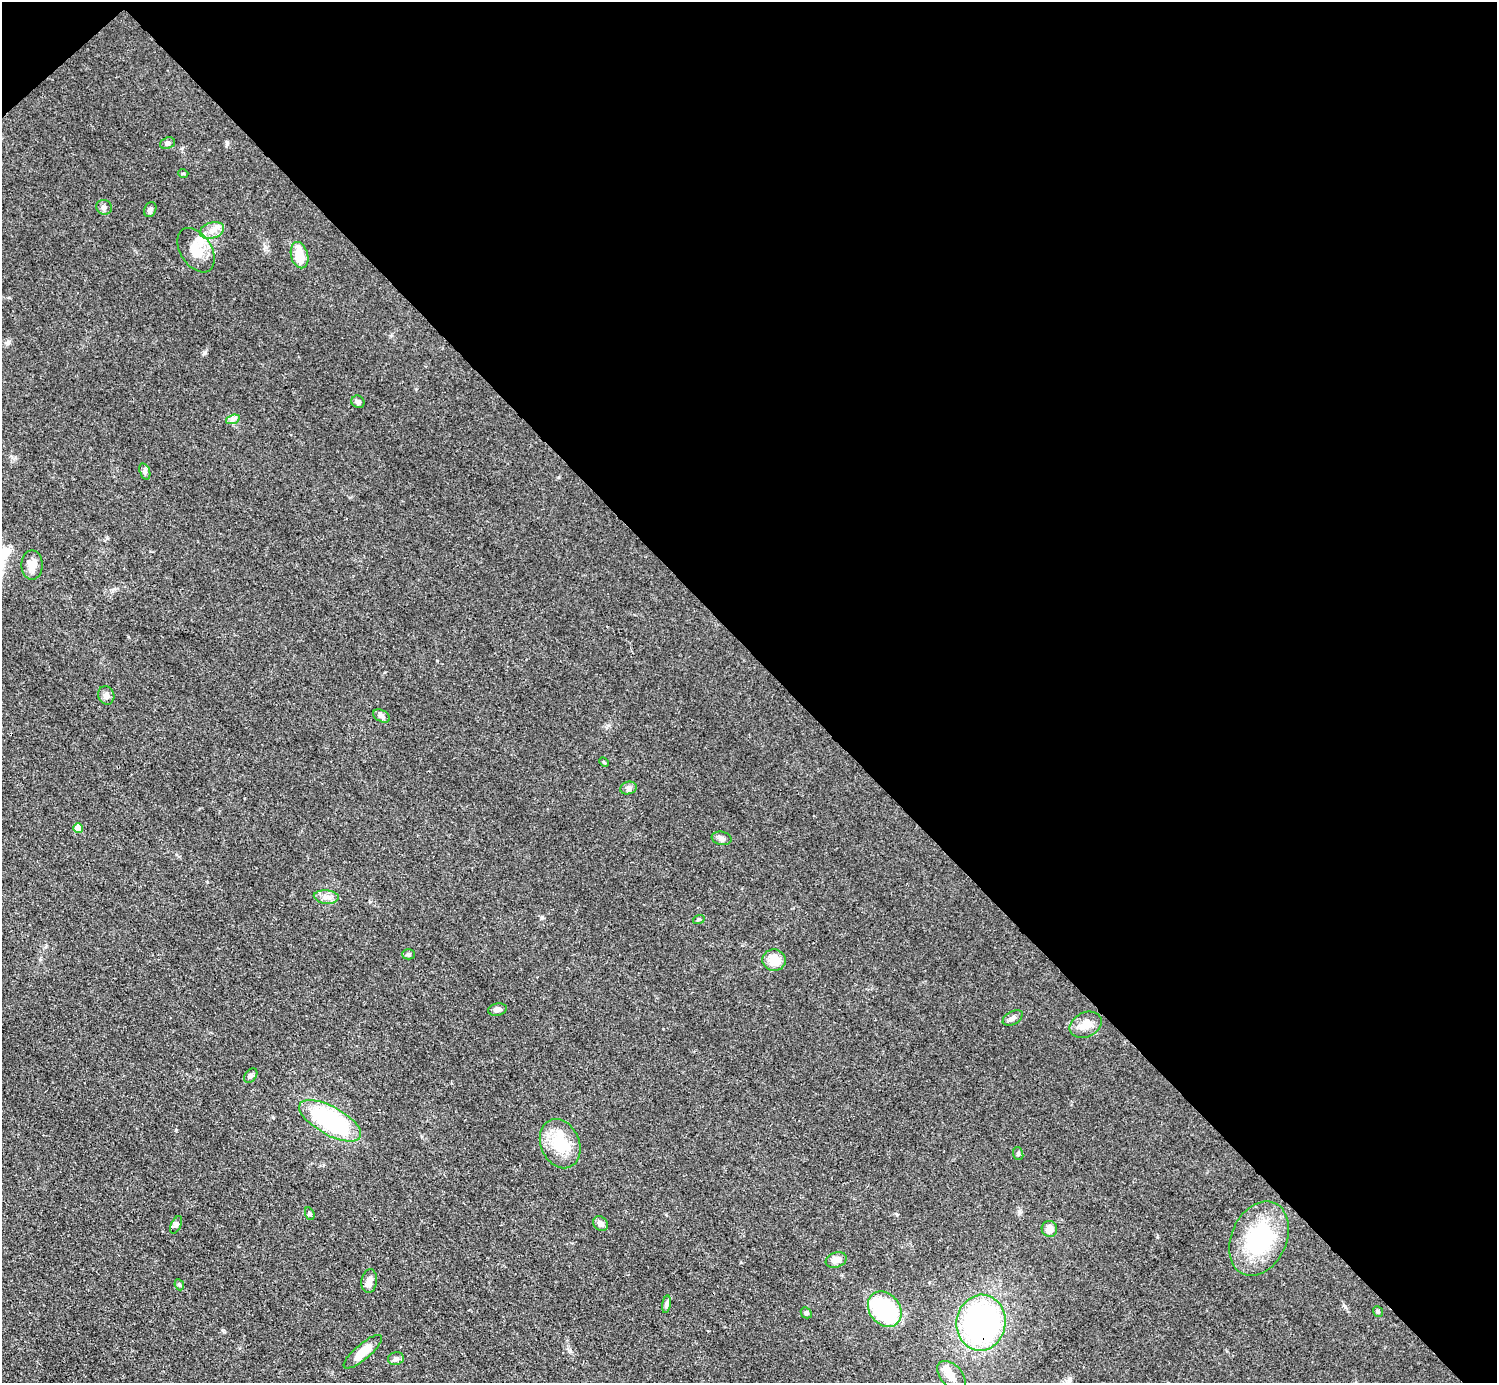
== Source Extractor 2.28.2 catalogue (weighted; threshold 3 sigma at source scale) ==
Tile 3 of 4 x 4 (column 3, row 1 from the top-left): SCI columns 2990-4484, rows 4442-5822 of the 5980 x 5979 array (HDU 1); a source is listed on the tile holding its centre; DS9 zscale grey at full resolution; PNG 1499 x 1385 px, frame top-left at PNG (2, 2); each listed source drawn as its Kron ellipse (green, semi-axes under 4 px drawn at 4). Shown black and unused: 48% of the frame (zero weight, under 3 of 4 exposures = <1% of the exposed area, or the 3 px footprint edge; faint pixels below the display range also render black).
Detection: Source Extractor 2.28.2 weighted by HDU 2 'WHT'; one run over the whole footprint, this tile lists its part. Background 0.0514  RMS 0.005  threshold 0.0223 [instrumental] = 3 sigma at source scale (4.5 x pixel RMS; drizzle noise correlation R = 1.50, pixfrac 1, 0.05/0.05 arcsec/px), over >= 5 px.
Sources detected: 47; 1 inside a brighter object's white glare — neither listed nor drawn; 2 inside a brighter listed object's ellipse — not listed separately; the other 44 listed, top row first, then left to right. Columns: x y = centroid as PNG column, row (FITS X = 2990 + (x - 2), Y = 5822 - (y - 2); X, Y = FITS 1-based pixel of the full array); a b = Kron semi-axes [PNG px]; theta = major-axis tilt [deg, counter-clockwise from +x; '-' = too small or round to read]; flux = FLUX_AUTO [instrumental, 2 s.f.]
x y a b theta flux
168 143 7 5 20 1.4
183 173 5 3 - 0.45
104 207 8 7 - 1.5
150 210 8 6 68 1.2
212 230 12 8 17 3.8
196 250 24 15 -57 10
299 255 13 8 -75 8.7
358 402 7 6 - 1.6
233 419 7 4 19 1.3
145 471 8 5 -71 1.2
32 565 15 10 90 5.3
106 695 9 8 - 2.1
382 716 9 5 -28 1.3
604 762 5 3 - 0.48
628 788 8 6 15 1.5
78 828 5 5 - 6
722 838 10 6 -12 1.6
326 897 12 6 -5 2.8
699 919 6 3 18 0.57
409 954 6 5 - 0.91
774 960 12 10 -5 8.2
497 1009 9 6 11 1.7
1013 1018 11 6 29 1.8
1086 1025 17 12 25 5.9
251 1076 8 5 52 1.3
330 1121 34 14 -29 57
560 1144 25 19 -67 18
1018 1154 6 5 - 0.78
310 1214 6 4 -72 0.76
601 1224 8 6 -40 2.4
176 1225 9 5 64 1.2
1049 1229 8 7 - 3.7
1259 1239 39 27 65 46
836 1260 11 7 20 3.9
369 1281 12 7 82 3.1
179 1285 6 4 -67 0.71
666 1304 9 4 81 1.1
885 1309 19 15 -51 42
1378 1311 6 4 -52 0.68
806 1313 6 5 - 0.76
981 1323 28 24 81 110
363 1352 24 7 40 7.5
396 1359 8 6 17 1.7
951 1376 18 11 -49 4.6
Overlapping masked pixels (flux is a lower limit): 1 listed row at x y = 981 1323
Unlisted compact peaks at least as high as the median listed source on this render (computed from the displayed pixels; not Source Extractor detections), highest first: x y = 204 353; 176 1130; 570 1351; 1345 1307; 542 917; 227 143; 1157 1237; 224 1332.